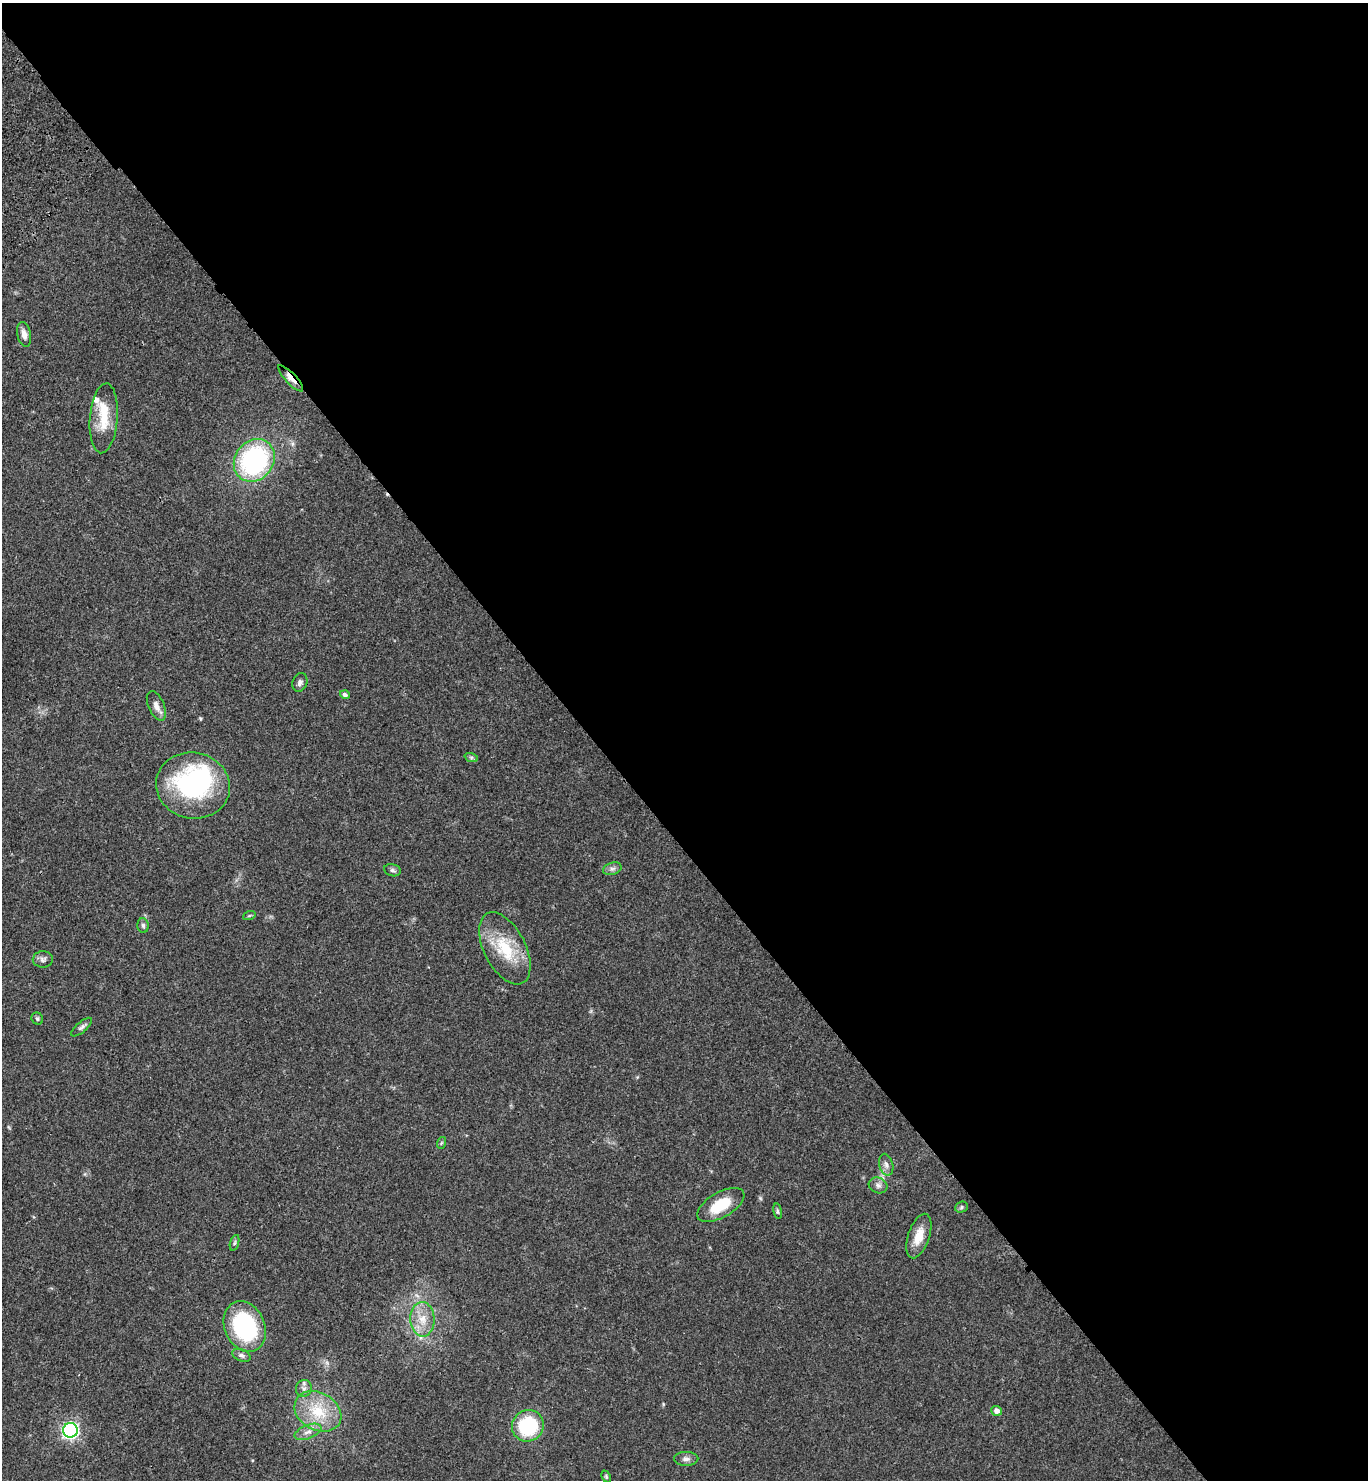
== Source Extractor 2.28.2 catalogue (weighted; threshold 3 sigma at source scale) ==
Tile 8 of 4 x 4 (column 4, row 2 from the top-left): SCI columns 4483-5848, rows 3054-4531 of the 6092 x 6110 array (HDU 1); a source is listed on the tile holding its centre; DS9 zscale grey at full resolution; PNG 1370 x 1482 px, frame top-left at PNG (2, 3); each listed source drawn as its Kron ellipse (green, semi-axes under 4 px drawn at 4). Shown black and unused: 57% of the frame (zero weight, under 3 of 4 exposures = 6% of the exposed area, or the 3 px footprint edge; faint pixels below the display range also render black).
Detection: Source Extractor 2.28.2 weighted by HDU 2 'WHT'; one run over the whole footprint, this tile lists its part. Background 0.0616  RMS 0.0057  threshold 0.0256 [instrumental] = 3 sigma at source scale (4.5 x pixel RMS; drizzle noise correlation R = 1.50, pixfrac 1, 0.05/0.05 arcsec/px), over >= 5 px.
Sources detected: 39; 1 inside a brighter object's white glare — neither listed nor drawn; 2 inside a brighter listed object's ellipse — not listed separately; the other 36 listed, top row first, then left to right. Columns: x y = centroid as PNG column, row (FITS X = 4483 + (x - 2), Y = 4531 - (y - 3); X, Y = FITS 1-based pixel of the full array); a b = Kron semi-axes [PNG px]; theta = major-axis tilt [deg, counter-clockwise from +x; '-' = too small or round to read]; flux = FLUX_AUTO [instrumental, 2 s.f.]
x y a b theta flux
24 334 12 7 -78 3.7
291 378 17 5 -47 4
104 418 35 14 85 14
254 460 22 19 53 86
300 682 9 7 67 2
345 695 5 4 - 1.5
156 706 16 8 -67 3.5
471 757 7 4 -18 0.95
193 785 37 33 -12 78
612 869 9 6 17 1.9
392 870 8 6 -16 1.3
249 916 6 4 19 0.69
143 925 7 5 -87 1.3
505 948 39 21 -63 24
43 959 10 8 1 2.1
37 1019 6 5 - 1.1
82 1027 13 5 40 1.7
441 1143 6 3 71 0.66
886 1165 11 7 -75 2.5
878 1185 9 7 -27 2.3
721 1205 26 12 30 17
961 1207 6 5 - 0.96
778 1211 8 4 -81 0.91
919 1236 23 10 72 8.9
235 1243 8 3 71 0.89
422 1319 17 12 -87 8.8
245 1327 26 20 -67 62
241 1355 9 6 -24 1.6
304 1388 8 7 - 2.1
318 1411 25 18 -29 20
996 1411 5 5 - 2.6
528 1426 16 15 - 37
70 1430 7 7 - 170
308 1432 14 6 21 3.6
686 1459 12 7 0 2.4
606 1477 6 4 -64 0.74
Overlapping masked pixels (flux is a lower limit): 1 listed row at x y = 291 378